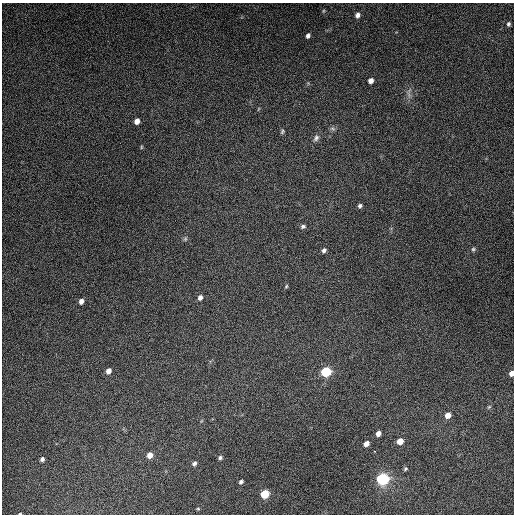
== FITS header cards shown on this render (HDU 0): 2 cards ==
NAXIS1  =                  512
NAXIS2  =                  512

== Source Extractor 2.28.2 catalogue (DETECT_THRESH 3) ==
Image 512 x 512 px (HDU 0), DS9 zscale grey, 1 PNG px = 1 image px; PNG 516 x 516 px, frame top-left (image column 1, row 512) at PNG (2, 3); no overlay
Background 5260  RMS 320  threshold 962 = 3 sigma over >= 5 px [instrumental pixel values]
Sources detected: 37; all 37 listed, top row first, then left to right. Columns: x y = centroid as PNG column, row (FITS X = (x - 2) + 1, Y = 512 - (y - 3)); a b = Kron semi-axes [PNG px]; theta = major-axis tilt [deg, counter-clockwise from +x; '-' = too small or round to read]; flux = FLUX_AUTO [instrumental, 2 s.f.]
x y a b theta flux
323 11 5 3 - 2.1e+04
357 15 6 5 - 8.8e+04
508 24 4 3 - 3.8e+04
308 36 5 4 - 6.3e+04
371 81 5 4 - 1.1e+05
409 94 10 3 -69 4.9e+04
137 121 5 4 - 1.2e+05
332 129 8 5 -19 5.0e+04
282 131 7 5 75 3.7e+04
316 138 10 7 61 8.3e+04
141 147 5 3 - 2.2e+04
360 206 6 5 - 5.0e+04
303 226 7 5 20 4.8e+04
185 239 6 5 - 3.7e+04
473 249 6 6 - 3.9e+04
324 250 6 5 - 6.6e+04
286 286 5 4 - 2.7e+04
200 297 6 5 - 7.7e+04
81 301 6 5 - 8.9e+04
108 371 6 5 - 1.2e+05
326 372 7 7 - 9.2e+05
511 373 5 4 - 1.2e+05
489 407 6 5 - 2.9e+04
448 415 6 5 - 1.6e+05
378 433 5 5 - 1.0e+05
400 441 6 6 - 2.0e+05
366 444 6 5 - 1.1e+05
150 455 6 5 - 1.6e+05
220 458 5 5 - 4.4e+04
42 459 5 4 - 5.9e+04
194 463 5 5 - 6.1e+04
405 469 6 5 - 3.5e+04
383 479 10 8 16 1.4e+06
241 482 5 3 - 4.7e+04
265 494 6 6 - 6.0e+05
198 509 4 4 - 2.3e+04
20 514 3 2 - 1.4e+04
At the frame edge (FLAGS 8, measured only in part): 2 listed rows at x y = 511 373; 20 514